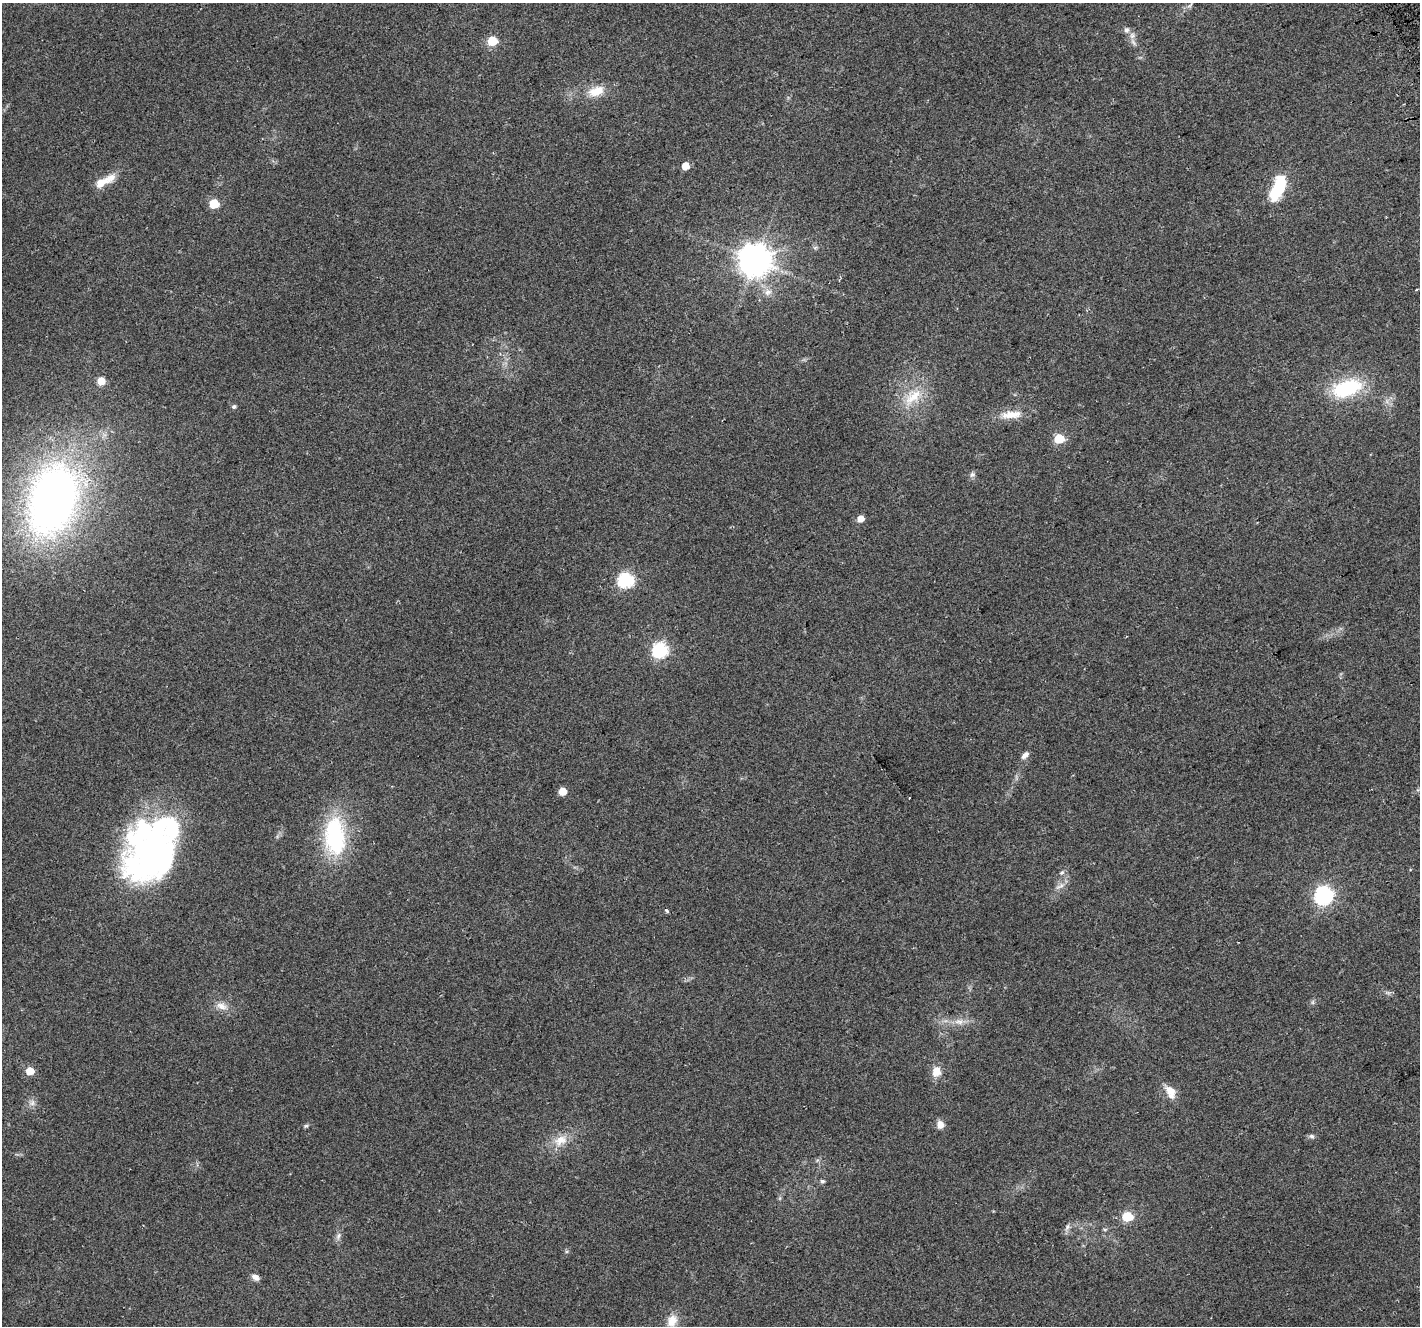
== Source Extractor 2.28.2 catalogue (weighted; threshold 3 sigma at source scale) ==
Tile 10 of 4 x 4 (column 2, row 3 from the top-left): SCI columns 1451-2868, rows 1488-2811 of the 5733 x 5564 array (HDU 1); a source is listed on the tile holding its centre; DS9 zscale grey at full resolution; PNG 1422 x 1328 px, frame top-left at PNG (2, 3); no overlay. Shown black and unused: <1% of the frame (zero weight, under 2 of 3 exposures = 2% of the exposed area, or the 3 px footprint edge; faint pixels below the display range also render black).
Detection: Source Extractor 2.28.2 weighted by HDU 2 'WHT'; one run over the whole footprint, this tile lists its part. Background 0.115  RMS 0.011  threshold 0.0504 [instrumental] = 3 sigma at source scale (4.5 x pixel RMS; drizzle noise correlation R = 1.50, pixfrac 1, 0.0396/0.0396 arcsec/px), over >= 5 px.
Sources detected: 57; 3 inside a brighter object's white glare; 1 cosmic-ray / hot-pixel residue — not listed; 4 inside a brighter listed object's ellipse — not listed separately; the other 49 listed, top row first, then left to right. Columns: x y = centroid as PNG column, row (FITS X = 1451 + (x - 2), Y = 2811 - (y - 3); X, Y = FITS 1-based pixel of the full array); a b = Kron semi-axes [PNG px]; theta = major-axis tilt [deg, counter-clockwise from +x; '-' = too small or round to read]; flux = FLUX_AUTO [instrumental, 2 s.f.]
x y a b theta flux
1190 5 8 4 45 2.3
1132 36 9 9 - 5.8
492 41 6 5 - 51
596 91 23 13 16 21
685 166 5 5 - 17
101 183 23 10 27 16
1279 186 18 12 73 56
214 204 6 5 - 48
815 247 7 4 19 1.9
755 260 10 10 - 2000
768 292 11 10 - 8
101 381 8 8 - 12
1347 388 37 19 18 76
913 397 34 19 41 39
234 407 5 5 - 2.5
1011 415 30 11 5 20
1059 439 6 5 - 52
972 475 8 7 - 3.4
52 500 60 39 73 750
860 519 5 5 - 11
626 580 7 7 - 210
660 650 7 7 - 210
1025 755 11 6 46 5
562 791 5 5 - 20
335 836 41 22 -88 120
150 854 80 39 56 350
1062 873 7 6 - 2.6
1060 886 16 6 29 6.3
1324 895 7 7 - 390
667 911 5 4 - 2.2
1388 993 10 4 -1 2.8
1313 1002 7 4 90 1.9
222 1006 18 10 -17 11
959 1022 15 9 3 10
30 1071 5 5 - 22
936 1072 13 10 82 13
1170 1090 18 10 -31 11
32 1103 10 9 - 5.4
940 1125 8 7 - 9.5
306 1126 6 5 - 1.8
1311 1136 9 6 -2 2.7
560 1140 22 14 28 20
822 1181 6 5 - 2.5
1127 1216 6 5 - 61
1067 1227 11 7 65 4.4
1105 1229 6 4 0 1.5
338 1236 11 6 65 4.1
255 1277 10 7 -37 5.8
672 1321 18 13 63 15